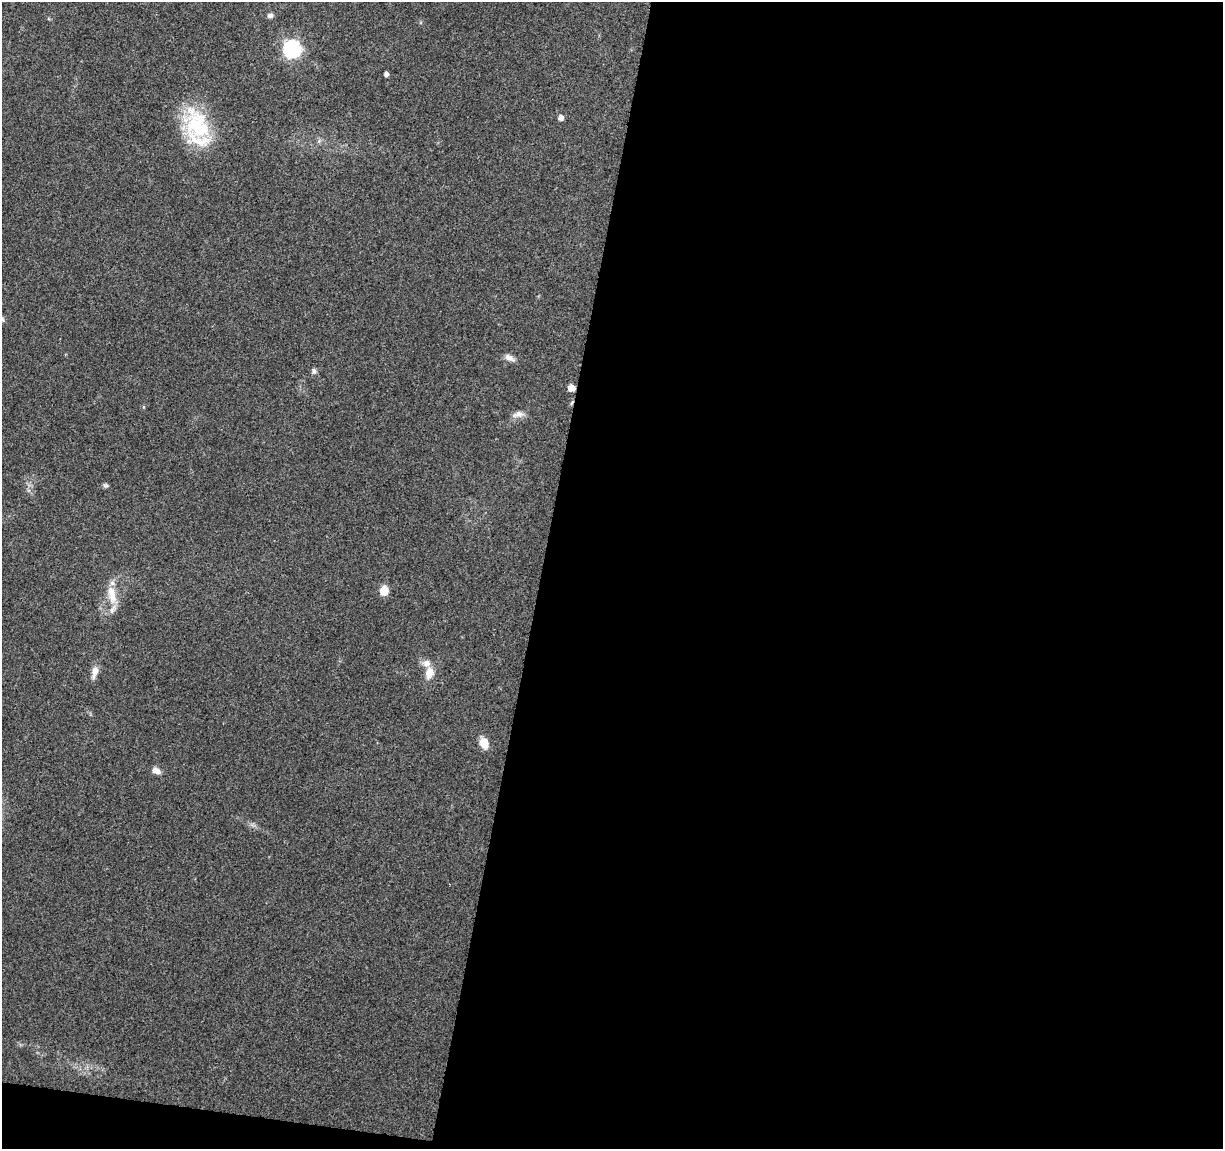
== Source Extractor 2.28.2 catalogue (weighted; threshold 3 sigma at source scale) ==
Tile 16 of 4 x 4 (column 4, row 4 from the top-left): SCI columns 3663-4883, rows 225-1371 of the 4891 x 5096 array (HDU 1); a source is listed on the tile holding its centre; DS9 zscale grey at full resolution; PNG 1225 x 1151 px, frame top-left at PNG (2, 2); no overlay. Shown black and unused: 57% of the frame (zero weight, under 3 of 4 exposures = <1% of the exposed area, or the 3 px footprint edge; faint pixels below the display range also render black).
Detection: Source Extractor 2.28.2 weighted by HDU 2 'WHT'; one run over the whole footprint, this tile lists its part. Background 0.0914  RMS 0.0061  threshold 0.0273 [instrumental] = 3 sigma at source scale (4.5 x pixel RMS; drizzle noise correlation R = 1.50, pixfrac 1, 0.0396/0.0396 arcsec/px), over >= 5 px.
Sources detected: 18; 1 inside a brighter listed object's ellipse — not listed separately; the other 17 listed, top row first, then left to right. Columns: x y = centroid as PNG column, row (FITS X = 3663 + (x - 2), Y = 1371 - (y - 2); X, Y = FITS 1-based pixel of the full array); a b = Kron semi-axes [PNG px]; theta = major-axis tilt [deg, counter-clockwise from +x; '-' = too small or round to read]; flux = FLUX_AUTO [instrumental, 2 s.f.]
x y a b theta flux
270 15 7 5 4 2.1
292 49 7 7 - 170
386 74 4 4 - 2
561 118 5 5 - 3.2
198 126 43 32 -66 46
2 319 10 5 -52 1.6
509 358 13 7 -30 3.3
314 371 7 6 - 1.8
571 388 5 5 - 6.6
518 414 15 8 15 3.6
105 485 8 6 -20 1.2
384 591 6 5 - 18
112 595 29 11 -78 11
95 671 14 7 77 5.5
429 673 15 10 79 6.6
484 743 12 9 -73 6.9
156 771 9 6 -30 4
Overlapping masked pixels (flux is a lower limit): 1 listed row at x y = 571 388
Isophote crosses this tile's border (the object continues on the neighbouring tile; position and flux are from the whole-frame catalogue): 1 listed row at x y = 2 319